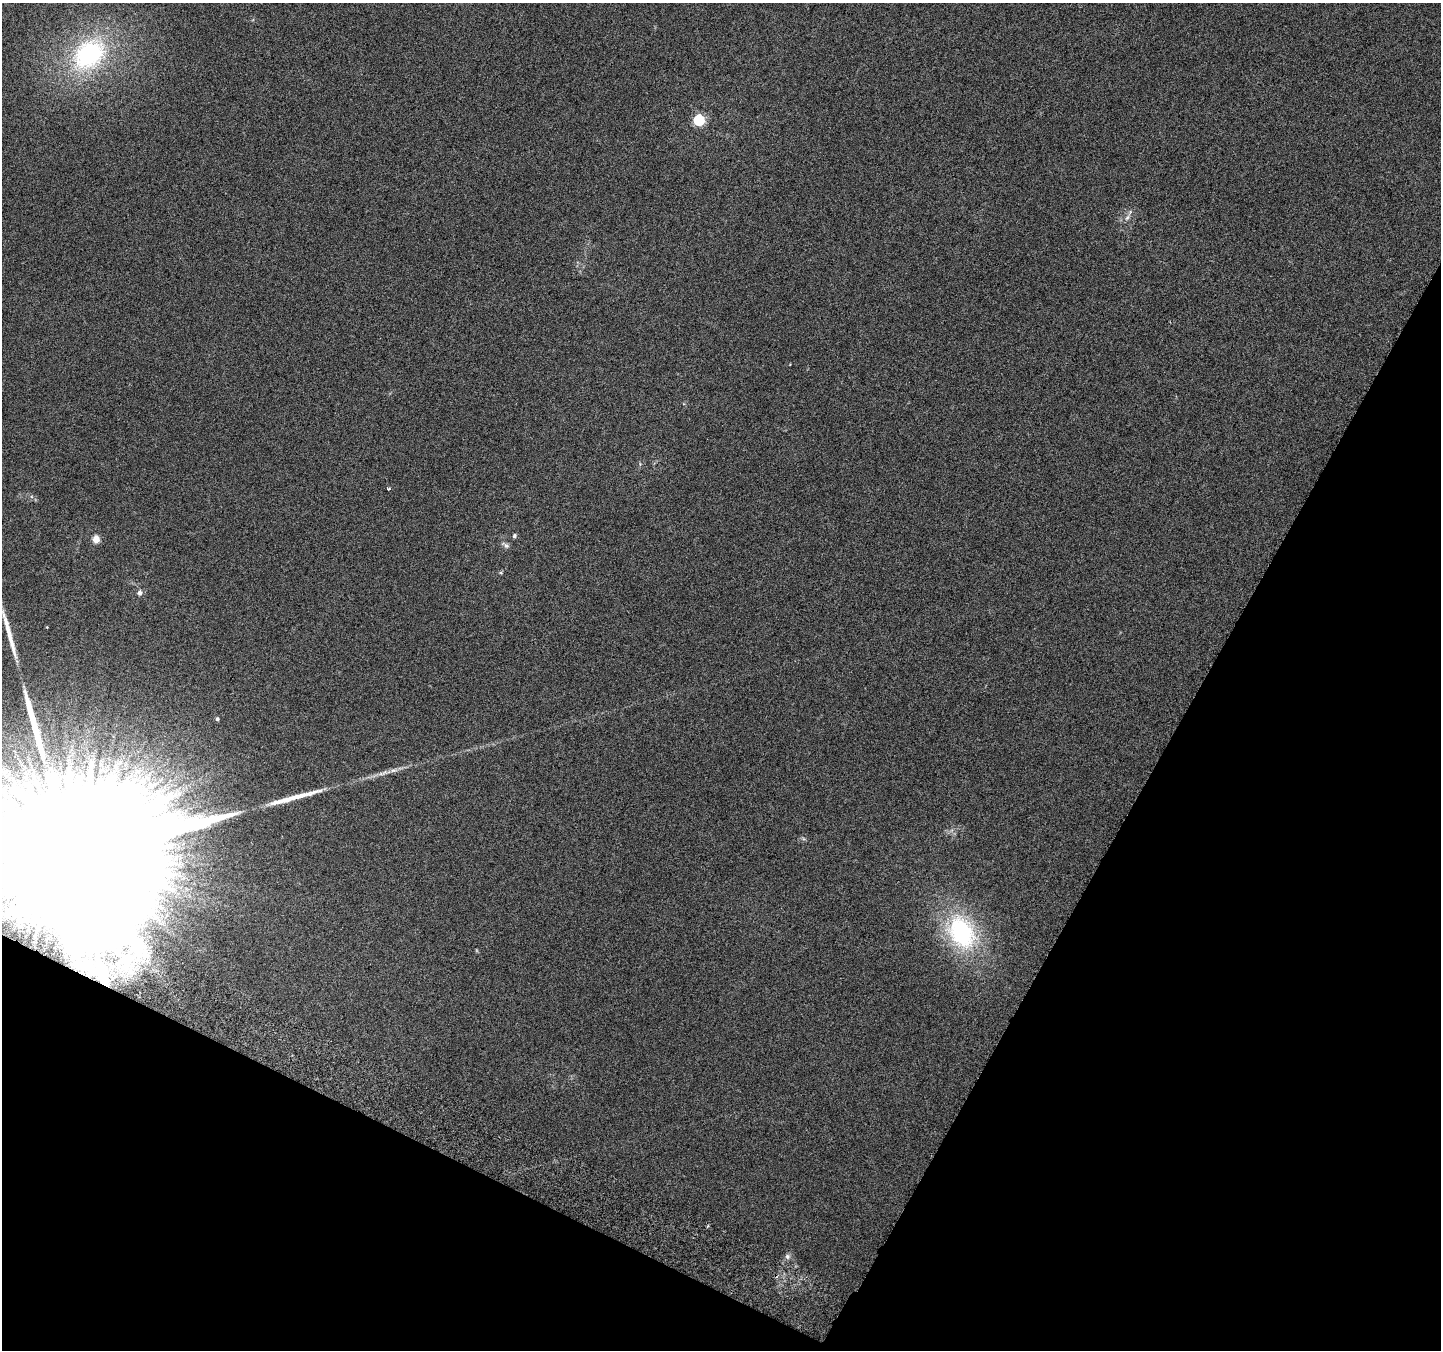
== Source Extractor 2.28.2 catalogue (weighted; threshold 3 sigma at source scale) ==
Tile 15 of 4 x 4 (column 3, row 4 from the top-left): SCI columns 2910-4348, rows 253-1600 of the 5825 x 5965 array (HDU 1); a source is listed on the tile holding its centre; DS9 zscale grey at full resolution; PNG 1443 x 1352 px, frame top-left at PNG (2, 3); no overlay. Shown black and unused: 26% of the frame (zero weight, under 3 of 6 exposures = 3% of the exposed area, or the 3 px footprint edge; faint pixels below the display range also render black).
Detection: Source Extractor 2.28.2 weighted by HDU 2 'WHT'; one run over the whole footprint, this tile lists its part. Background 0.00842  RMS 0.0029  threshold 0.0119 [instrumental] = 3 sigma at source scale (4.09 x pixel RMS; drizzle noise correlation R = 1.36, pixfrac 0.8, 0.0396/0.0396 arcsec/px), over >= 5 px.
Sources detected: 18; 4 long thin detections or spike segments (spike, bleed or trail) — not listed; the other 14 listed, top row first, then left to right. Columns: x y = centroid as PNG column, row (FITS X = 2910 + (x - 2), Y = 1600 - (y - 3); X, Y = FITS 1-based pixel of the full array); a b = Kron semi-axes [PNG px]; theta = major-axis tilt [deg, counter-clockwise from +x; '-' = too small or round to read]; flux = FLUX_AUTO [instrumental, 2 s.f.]
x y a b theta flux
89 54 45 34 40 36
699 120 6 5 - 25
1127 218 9 6 62 0.91
389 488 6 3 -8 0.3
514 536 6 5 - 0.53
96 539 5 4 - 5
506 545 11 5 -36 0.82
140 593 6 6 - 0.91
217 719 4 4 - 0.57
394 770 12 5 15 1.2
71 859 101 28 60 91000
962 932 43 30 -62 33
707 1226 4 3 - 0.33
787 1256 8 7 - 0.81
Overlapping masked pixels (flux is a lower limit): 1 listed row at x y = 71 859
Isophote crosses this tile's border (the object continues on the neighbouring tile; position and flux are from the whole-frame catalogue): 1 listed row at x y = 71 859